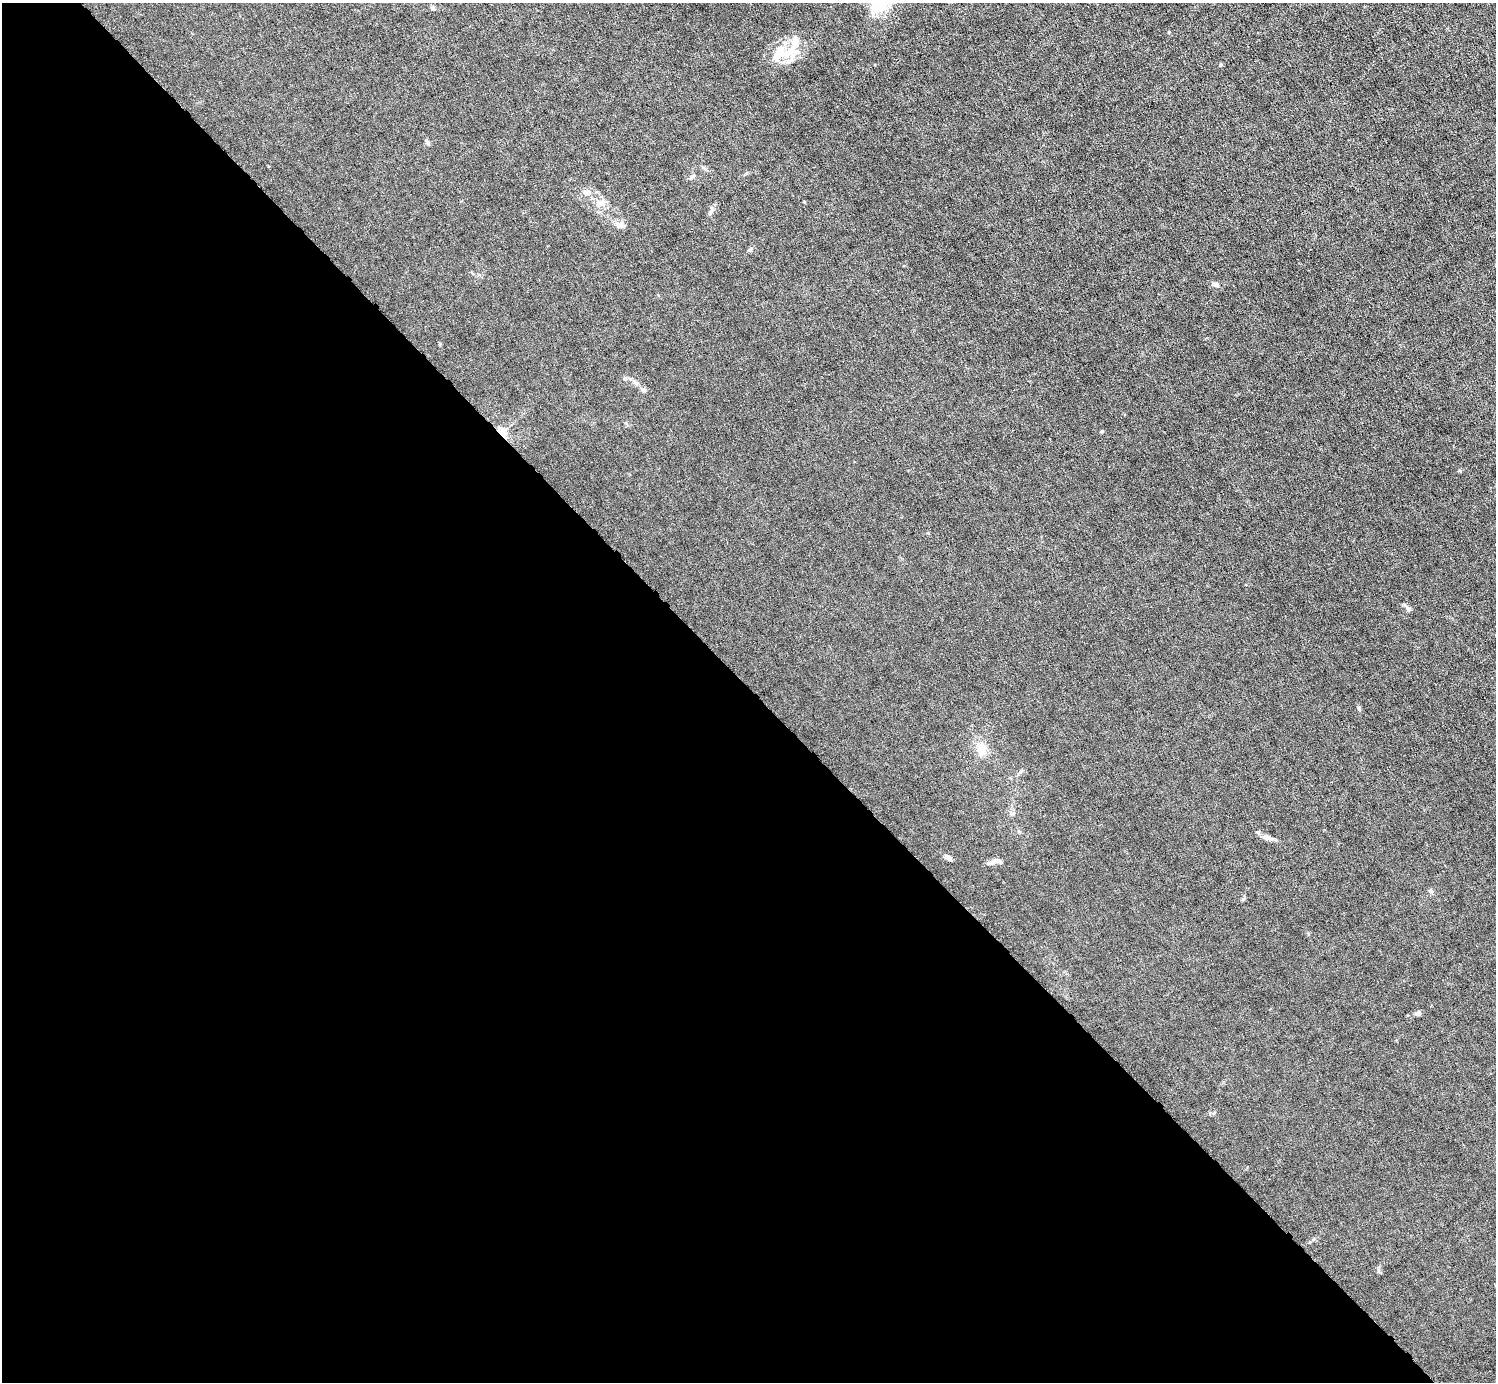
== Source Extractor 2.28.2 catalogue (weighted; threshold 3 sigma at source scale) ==
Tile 9 of 4 x 4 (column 1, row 3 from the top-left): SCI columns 1-1494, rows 1677-3056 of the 5974 x 5972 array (HDU 1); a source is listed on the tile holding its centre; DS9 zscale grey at full resolution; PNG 1498 x 1384 px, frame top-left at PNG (2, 3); no overlay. Shown black and unused: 50% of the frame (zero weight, under 6 of 12 exposures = <1% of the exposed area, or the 3 px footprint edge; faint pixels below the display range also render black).
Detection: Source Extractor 2.28.2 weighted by HDU 2 'WHT'; one run over the whole footprint, this tile lists its part. Background 0.0141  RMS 0.0031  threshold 0.0125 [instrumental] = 3 sigma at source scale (4.09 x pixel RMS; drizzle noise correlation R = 1.36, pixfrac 0.8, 0.05/0.05 arcsec/px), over >= 5 px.
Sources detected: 22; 1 inside a brighter object's white glare — not listed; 1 inside a brighter listed object's ellipse — not listed separately; the other 20 listed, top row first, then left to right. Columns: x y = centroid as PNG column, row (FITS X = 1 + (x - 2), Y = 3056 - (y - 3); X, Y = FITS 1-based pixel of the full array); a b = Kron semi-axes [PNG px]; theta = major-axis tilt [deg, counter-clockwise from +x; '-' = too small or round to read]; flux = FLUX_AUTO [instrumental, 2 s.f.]
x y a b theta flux
880 3 19 16 32 11
433 9 7 4 -62 0.49
795 43 25 10 75 4.8
780 50 16 14 44 4.2
427 142 9 4 -57 0.52
587 192 10 6 -6 1
600 204 10 8 -11 1.8
619 225 12 8 -17 1.5
1215 284 8 5 -16 0.73
625 378 6 4 0 0.46
643 390 6 5 - 0.93
502 432 15 9 -51 3.3
1408 608 7 5 -33 0.64
1359 709 7 4 -72 0.44
981 749 15 11 -84 3.6
1268 838 12 6 -23 1.1
948 858 9 5 -24 1
995 861 17 6 3 1.5
1431 891 6 6 - 0.62
1418 1013 5 5 - 1.2
Overlapping masked pixels (flux is a lower limit): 1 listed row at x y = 502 432
Isophote crosses this tile's border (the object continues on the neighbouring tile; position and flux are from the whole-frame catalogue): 1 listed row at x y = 880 3
Unlisted compact peaks at least as high as the median listed source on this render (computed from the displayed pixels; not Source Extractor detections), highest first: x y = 1169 32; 1102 431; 1220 65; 1243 899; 1378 1270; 1460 471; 749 250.